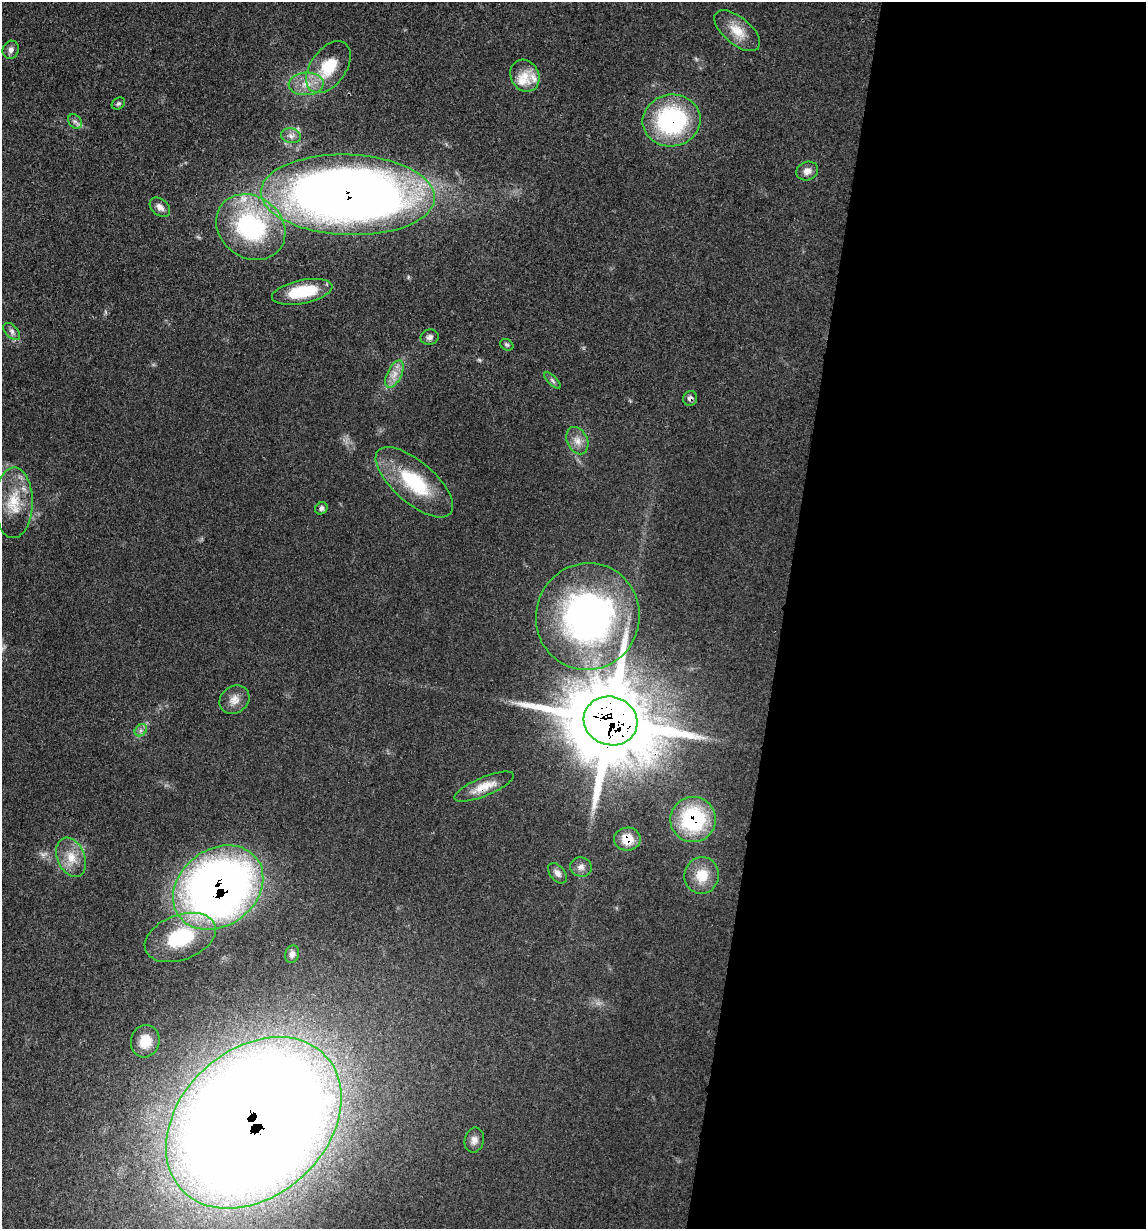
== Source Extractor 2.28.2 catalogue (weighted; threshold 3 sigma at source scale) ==
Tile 12 of 4 x 4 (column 4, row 3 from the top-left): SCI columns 3679-4822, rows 1244-2470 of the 4948 x 4938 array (HDU 1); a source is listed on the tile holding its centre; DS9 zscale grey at full resolution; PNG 1148 x 1231 px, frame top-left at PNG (2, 2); each listed source drawn as its Kron ellipse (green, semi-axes under 4 px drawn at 4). Shown black and unused: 32% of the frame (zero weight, under 3 of 4 exposures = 2% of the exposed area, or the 3 px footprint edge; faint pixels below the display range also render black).
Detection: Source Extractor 2.28.2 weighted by HDU 2 'WHT'; one run over the whole footprint, this tile lists its part. Background 0.0527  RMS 0.0059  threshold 0.0265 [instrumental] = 3 sigma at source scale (4.5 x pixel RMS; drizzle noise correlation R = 1.50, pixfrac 1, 0.05/0.05 arcsec/px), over >= 5 px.
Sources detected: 43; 2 inside a brighter listed object's ellipse — not listed separately; the other 41 listed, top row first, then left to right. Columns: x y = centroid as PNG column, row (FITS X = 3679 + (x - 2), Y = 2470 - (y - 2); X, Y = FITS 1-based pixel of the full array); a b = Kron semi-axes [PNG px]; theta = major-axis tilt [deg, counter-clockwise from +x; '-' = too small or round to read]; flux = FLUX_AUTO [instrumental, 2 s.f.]
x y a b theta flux
737 31 27 13 -40 12
11 50 9 8 - 2.7
328 67 29 17 54 24
525 76 16 14 -61 8.7
306 84 17 11 3 9.1
118 103 7 5 34 1.2
672 120 29 26 7 81
75 121 8 6 -51 1.8
291 136 10 7 -10 2.7
807 171 11 9 20 3.9
348 195 87 40 -2 750
160 207 11 8 -41 3.6
251 227 37 30 -37 84
302 292 31 11 11 25
12 331 10 6 -46 2.1
430 337 9 7 12 2.2
507 345 7 5 -29 1.2
394 374 15 7 64 5.5
553 381 10 4 -46 1.5
690 398 7 7 - 2.2
577 441 14 10 -64 5.1
414 482 48 20 -41 39
14 503 35 19 89 21
321 508 6 5 - 1.7
588 617 53 51 73 230
234 700 16 13 34 5.9
611 721 27 24 -17 8000
141 730 7 5 44 1.6
484 787 32 9 22 10
693 820 23 22 - 49
627 839 13 11 1 11
71 857 20 13 -67 11
581 867 11 9 -18 3.3
557 873 12 7 -51 2.8
702 875 18 17 - 12
218 888 48 38 37 460
180 937 37 22 21 39
292 954 9 7 73 2.4
145 1041 16 14 74 10
254 1123 98 73 43 2200
474 1140 12 9 78 3.4
Overlapping masked pixels (flux is a lower limit): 9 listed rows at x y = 672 120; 348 195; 690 398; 611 721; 484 787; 693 820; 627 839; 218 888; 254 1123